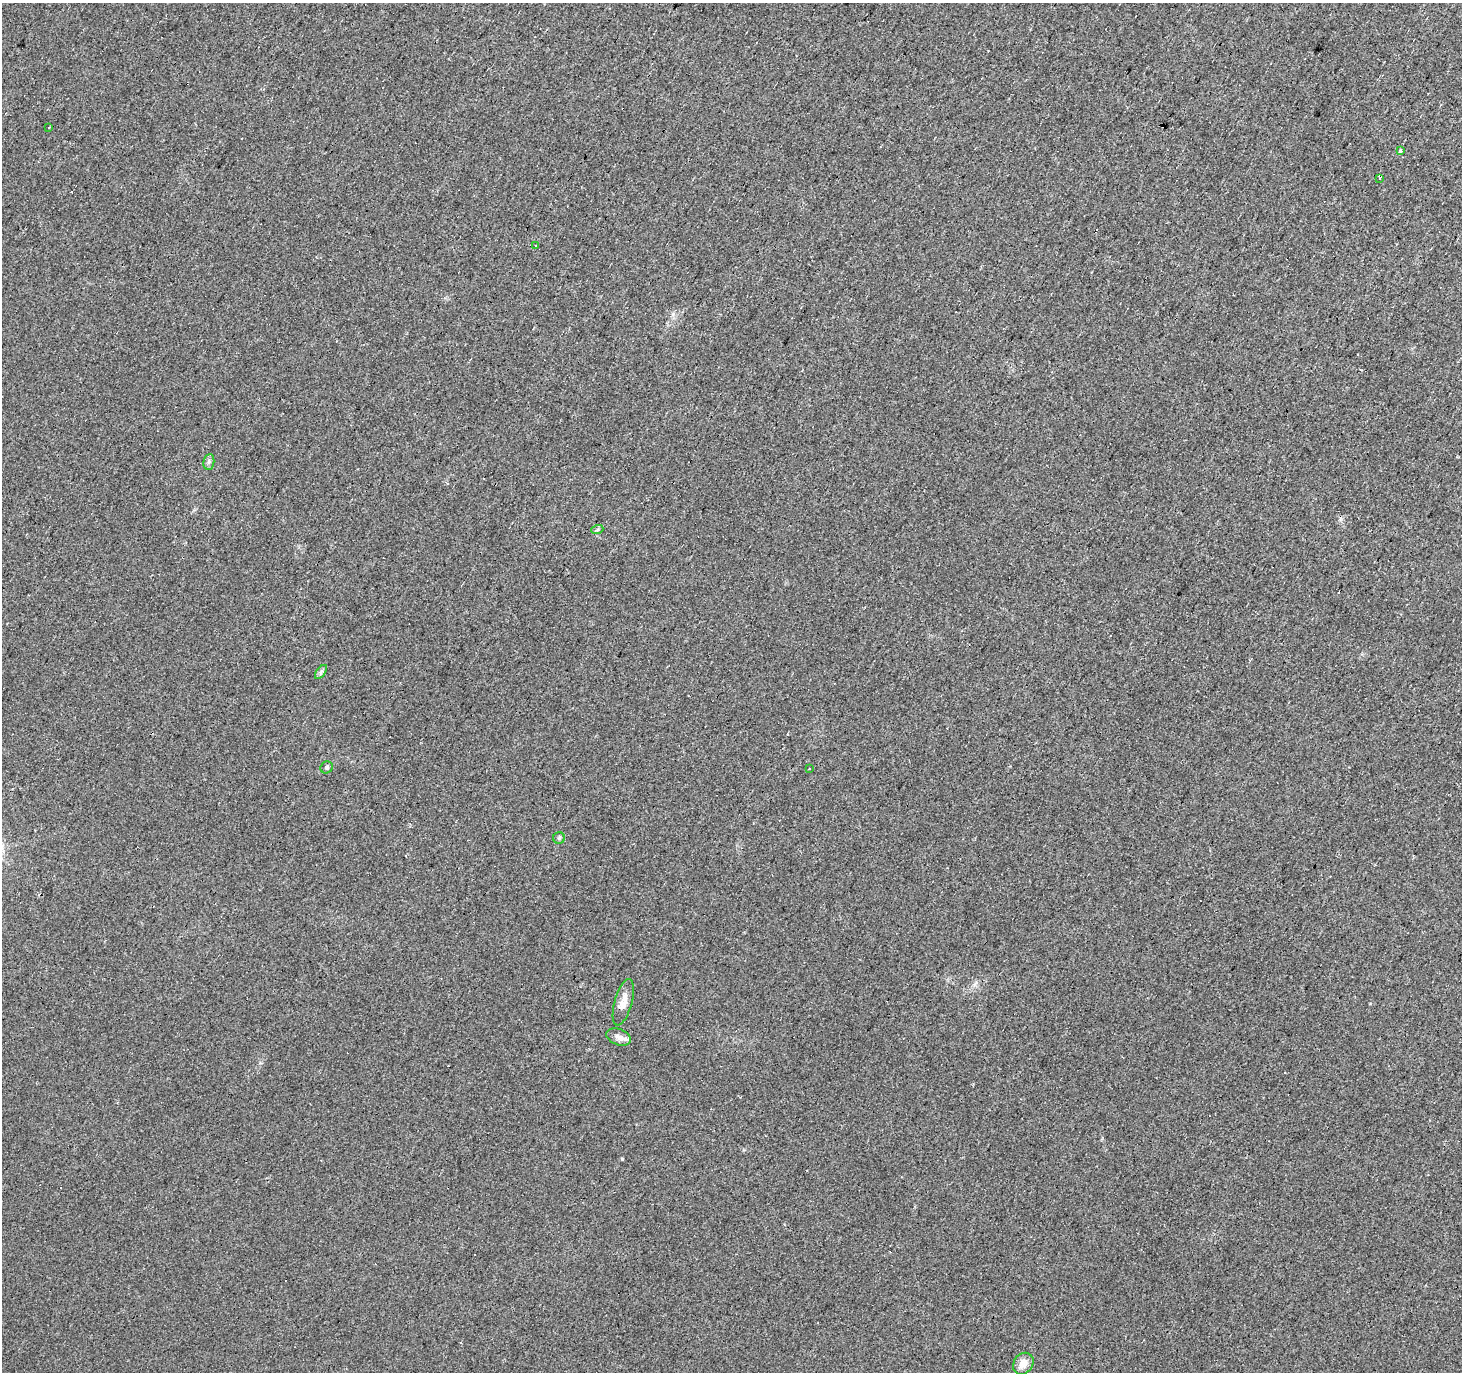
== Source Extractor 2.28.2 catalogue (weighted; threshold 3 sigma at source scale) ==
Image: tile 10 of 4 x 4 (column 2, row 3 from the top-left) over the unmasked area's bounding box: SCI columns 1461-2920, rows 1558-2927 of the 5844 x 5921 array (HDU 1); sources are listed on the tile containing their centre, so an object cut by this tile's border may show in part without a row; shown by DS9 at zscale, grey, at full resolution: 1 PNG px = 1 image px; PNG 1464 x 1374 px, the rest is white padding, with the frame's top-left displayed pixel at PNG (2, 3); every listed detection drawn as its Kron ellipse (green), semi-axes under 4 PNG px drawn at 4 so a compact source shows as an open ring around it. <1% of this frame is shown black and not used: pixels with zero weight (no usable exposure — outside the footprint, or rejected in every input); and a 3 px margin inside the footprint's outer edge (the drizzle kernel's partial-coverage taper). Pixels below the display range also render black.
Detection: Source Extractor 2.28.2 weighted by HDU 2 'WHT'; one run over the whole footprint, this tile lists its part. Background 0.0217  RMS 0.0064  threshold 0.0287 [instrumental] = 3 sigma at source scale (4.5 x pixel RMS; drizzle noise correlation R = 1.50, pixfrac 1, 0.0396/0.0396 arcsec/px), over >= 5 px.
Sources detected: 22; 9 cosmic-ray / hot-pixel residue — neither listed nor drawn; the other 13 listed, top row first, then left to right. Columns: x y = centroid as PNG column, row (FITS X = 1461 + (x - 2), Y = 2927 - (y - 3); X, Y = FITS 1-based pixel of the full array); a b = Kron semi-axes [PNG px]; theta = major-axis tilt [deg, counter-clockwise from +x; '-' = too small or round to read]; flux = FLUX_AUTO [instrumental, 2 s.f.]
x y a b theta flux
49 127 2 2 - 0.45
1400 151 4 3 - 2
1380 178 4 3 - 0.99
536 246 3 3 - 1.5
209 462 8 5 83 1.5
597 530 6 4 19 0.83
321 672 8 4 54 1.4
327 767 6 5 - 1.2
810 768 2 2 - 0.55
559 838 6 5 - 1.1
623 1002 24 8 74 6.1
618 1037 13 8 -21 4
1023 1364 11 9 54 6.3
Unlisted compact peaks at least as high as the median listed source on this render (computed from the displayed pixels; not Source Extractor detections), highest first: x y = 622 1159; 673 314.